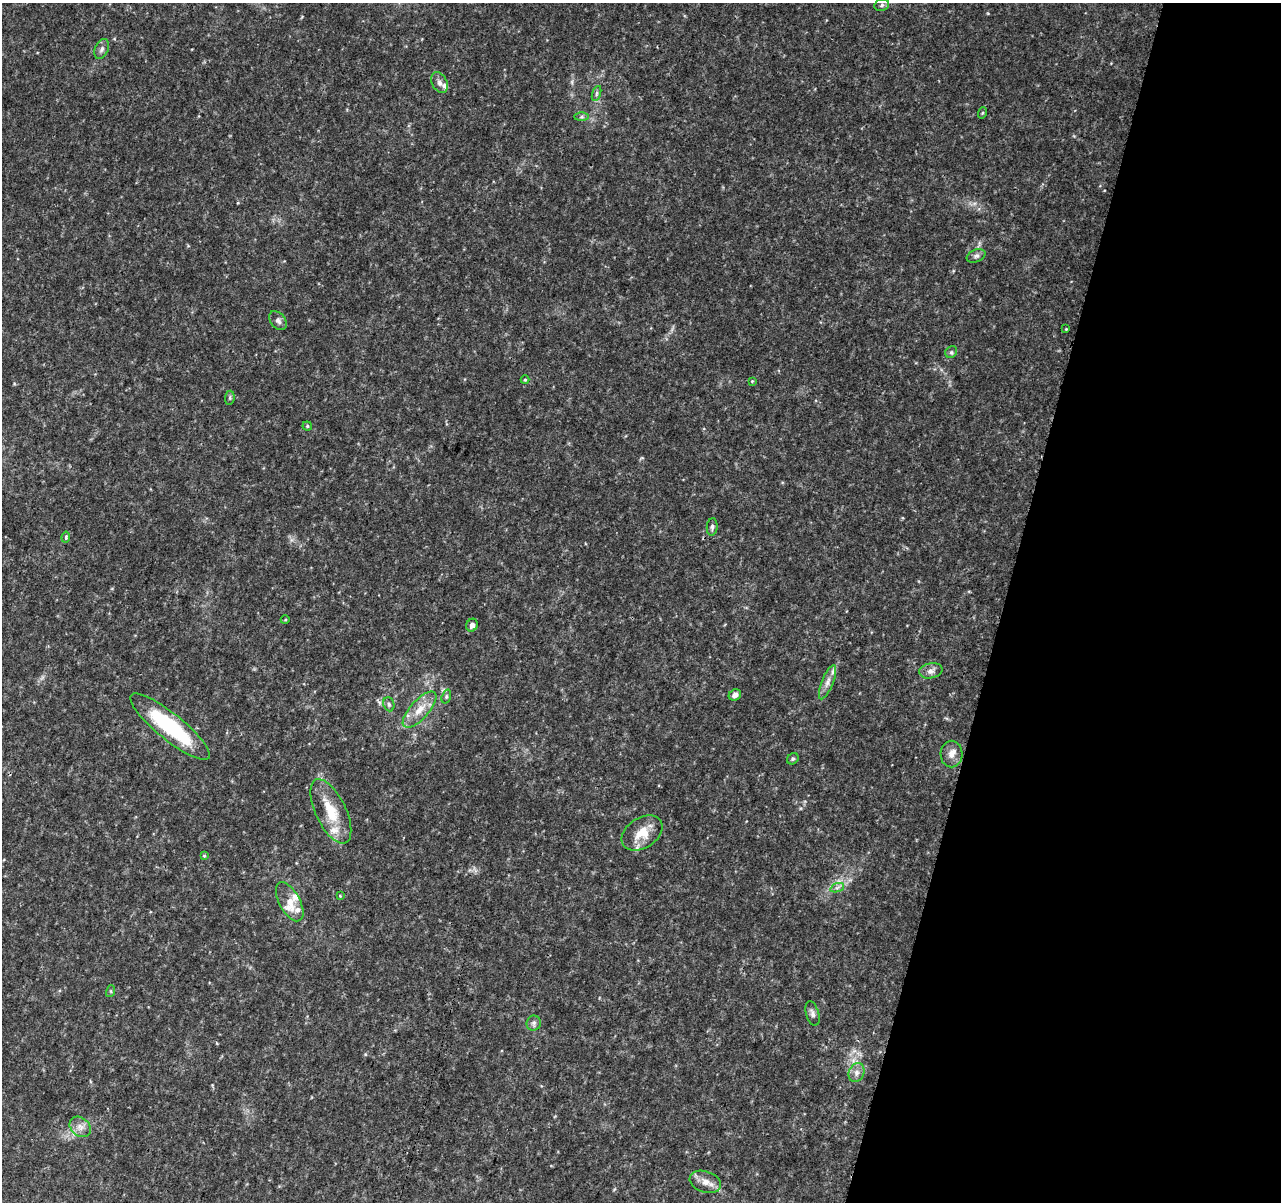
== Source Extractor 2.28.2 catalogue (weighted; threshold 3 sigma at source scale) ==
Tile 8 of 4 x 4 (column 4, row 2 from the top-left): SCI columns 3844-5122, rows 2633-3832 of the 5138 x 5323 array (HDU 1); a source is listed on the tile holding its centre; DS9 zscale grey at full resolution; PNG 1283 x 1204 px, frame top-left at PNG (2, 3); each listed source drawn as its Kron ellipse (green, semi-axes under 4 px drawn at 4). Shown black and unused: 22% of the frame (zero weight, under 3 of 4 exposures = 1% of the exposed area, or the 3 px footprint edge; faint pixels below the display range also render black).
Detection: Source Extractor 2.28.2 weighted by HDU 2 'WHT'; one run over the whole footprint, this tile lists its part. Background 0.0536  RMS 0.0045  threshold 0.0204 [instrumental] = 3 sigma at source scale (4.5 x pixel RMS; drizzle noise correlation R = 1.50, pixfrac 1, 0.0396/0.0396 arcsec/px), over >= 5 px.
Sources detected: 45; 6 inside a brighter listed object's ellipse — not listed separately; the other 39 listed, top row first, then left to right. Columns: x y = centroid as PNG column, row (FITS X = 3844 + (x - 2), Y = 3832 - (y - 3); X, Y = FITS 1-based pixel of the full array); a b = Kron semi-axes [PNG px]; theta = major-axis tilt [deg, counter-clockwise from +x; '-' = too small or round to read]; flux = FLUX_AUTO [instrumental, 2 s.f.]
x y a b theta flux
882 5 7 5 19 1.3
102 49 10 6 67 1.6
440 83 11 7 -63 2
597 93 8 3 71 0.78
982 113 6 3 70 0.5
581 117 7 4 0 0.81
976 256 10 6 23 1.3
278 321 11 7 -49 1.6
1066 329 3 3 - 0.34
951 352 6 5 - 0.87
525 380 4 4 - 0.52
752 381 4 4 - 0.4
230 398 7 5 84 0.71
307 426 4 4 - 0.58
712 527 8 5 85 1.1
66 537 5 4 - 1.2
285 620 4 3 - 0.39
472 625 6 5 - 2.2
931 671 12 7 10 2.3
827 682 18 5 68 2.9
735 695 6 5 - 1.9
446 696 7 4 71 0.79
389 704 7 5 -69 0.95
420 710 23 9 48 6.9
170 727 50 13 -39 40
952 754 13 11 83 3.6
793 759 6 5 - 0.76
331 811 35 15 -64 14
642 833 22 15 34 9.1
204 856 4 3 - 0.45
837 888 7 4 19 1
340 896 3 3 - 0.33
290 902 21 10 -61 5.8
111 991 6 4 73 0.62
812 1013 12 6 -74 1.7
534 1023 7 7 - 1.3
857 1073 10 7 67 2.3
80 1127 11 9 -40 3.2
705 1182 16 10 -19 4.2